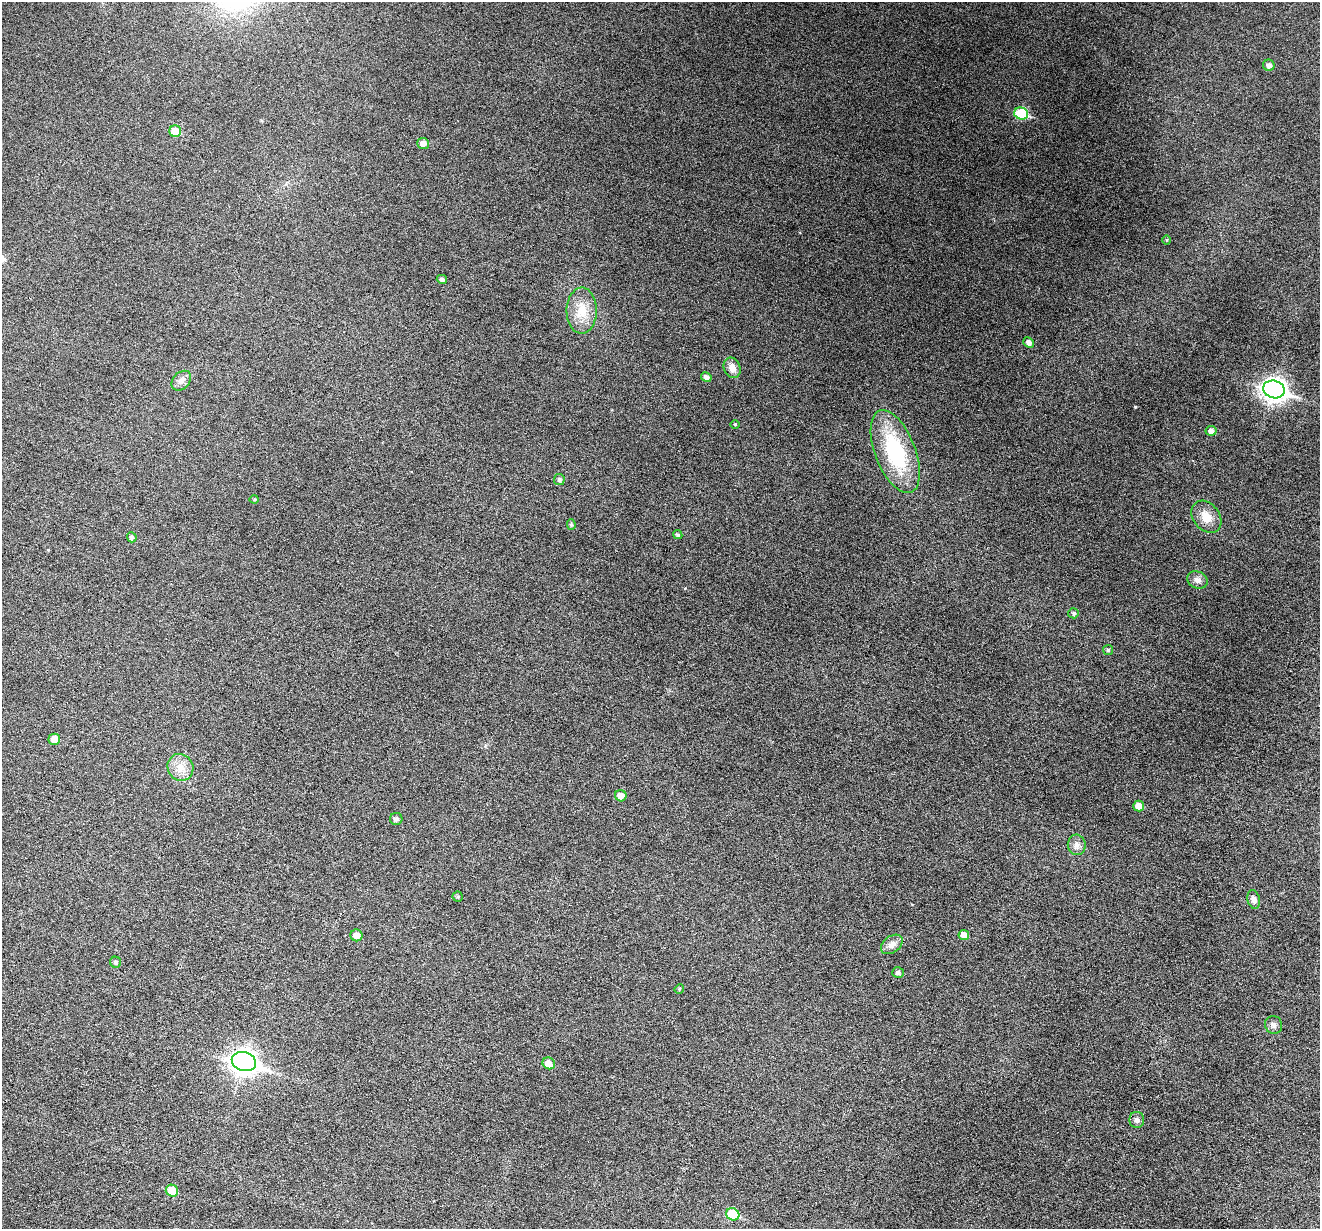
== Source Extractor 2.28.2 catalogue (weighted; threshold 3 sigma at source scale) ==
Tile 7 of 4 x 4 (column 3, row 2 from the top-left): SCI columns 2639-3956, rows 2708-3934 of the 5274 x 5288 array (HDU 1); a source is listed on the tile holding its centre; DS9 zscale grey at full resolution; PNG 1322 x 1231 px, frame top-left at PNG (2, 2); each listed source drawn as its Kron ellipse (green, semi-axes under 4 px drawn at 4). Nothing masked; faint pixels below the display range render black.
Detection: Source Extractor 2.28.2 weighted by HDU 2 'WHT'; one run over the whole footprint, this tile lists its part. Background 0.0501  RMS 0.0057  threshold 0.0234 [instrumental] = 3 sigma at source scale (4.09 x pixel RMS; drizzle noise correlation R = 1.36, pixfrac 0.8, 0.05/0.05 arcsec/px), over >= 5 px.
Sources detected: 44; all 44 listed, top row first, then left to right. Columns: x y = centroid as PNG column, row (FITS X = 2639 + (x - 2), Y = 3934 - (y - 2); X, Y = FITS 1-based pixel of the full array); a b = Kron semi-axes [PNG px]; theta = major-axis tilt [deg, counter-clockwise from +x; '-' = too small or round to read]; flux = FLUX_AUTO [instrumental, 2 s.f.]
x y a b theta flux
1269 65 6 5 - 2.4
1021 114 7 6 - 31
175 131 6 6 - 9.6
423 143 6 5 - 3.8
1167 240 5 3 - 0.44
442 279 5 4 - 1.4
582 311 23 15 89 12
1029 343 5 5 - 2.5
732 368 10 8 -68 3.9
706 377 5 4 - 2
181 381 11 8 45 2.9
1274 389 11 8 -18 360
735 424 5 3 - 0.44
1211 431 5 5 - 2.6
895 452 44 20 -69 46
559 479 5 5 - 1.3
254 499 4 4 - 0.57
1206 517 18 13 -51 7.4
571 525 5 4 - 0.78
678 535 5 4 - 0.98
132 537 5 5 - 1.6
1197 580 10 8 -27 2.8
1074 613 5 5 - 0.99
1108 650 5 5 - 0.85
54 739 5 5 - 5.1
180 767 14 12 -58 6
621 796 6 5 - 4.2
1139 806 5 5 - 4.9
396 819 6 6 - 1.8
1077 845 10 9 - 2.8
458 897 5 5 - 0.78
1254 899 9 6 -77 2.9
356 935 6 6 - 4.2
964 935 5 5 - 4
892 944 12 8 36 3.3
116 962 6 5 - 1.2
898 973 6 5 - 1.4
679 989 5 4 - 0.57
1274 1025 9 8 - 2.1
244 1062 12 9 -17 380
549 1063 6 5 - 4.2
1137 1120 8 7 - 1.8
172 1191 6 6 - 10
733 1214 7 6 - 21